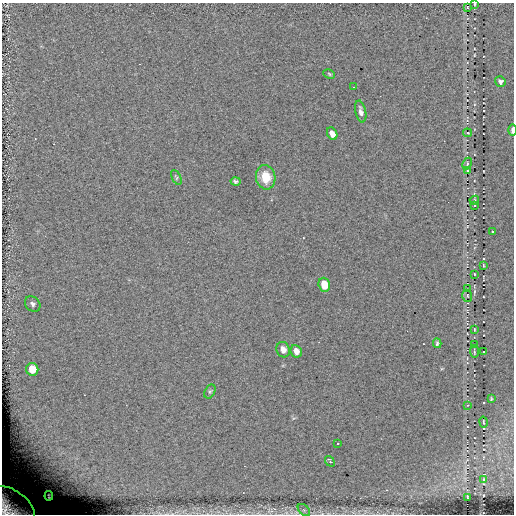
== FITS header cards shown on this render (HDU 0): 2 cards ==
NAXIS1  =                  512
NAXIS2  =                  512

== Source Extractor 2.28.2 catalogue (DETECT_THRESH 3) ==
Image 512 x 512 px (HDU 0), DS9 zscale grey, 1 PNG px = 1 image px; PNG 516 x 516 px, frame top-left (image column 1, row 512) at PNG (2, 3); each listed source drawn as its Kron ellipse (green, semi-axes under 4 px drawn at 4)
Background 0.173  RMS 6.9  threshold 20.6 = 3 sigma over >= 5 px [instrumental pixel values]
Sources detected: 42; all 42 listed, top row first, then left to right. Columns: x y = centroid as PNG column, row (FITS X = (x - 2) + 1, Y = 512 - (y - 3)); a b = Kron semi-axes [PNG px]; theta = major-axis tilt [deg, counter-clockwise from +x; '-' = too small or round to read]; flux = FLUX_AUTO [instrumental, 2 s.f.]
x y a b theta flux
474 4 3 2 - 450
467 8 4 3 - 860
329 74 6 4 -25 600
500 81 6 5 - 1600
354 87 2 2 - 310
361 112 11 5 -78 1900
512 130 5 2 - 3900
468 133 4 2 - 490
332 134 6 5 - 3300
467 163 6 4 66 840
467 171 4 3 - 590
176 177 8 4 -63 740
266 177 12 9 -78 11000
236 181 5 4 - 950
474 200 5 4 - 650
474 205 2 2 - 280
492 231 3 3 - 2000
483 265 3 2 - 310
474 274 3 2 - 360
324 285 7 5 -71 9100
467 289 3 2 - 360
467 296 6 4 -71 590
33 304 9 7 -47 1600
474 329 3 2 - 300
437 343 5 3 - 800
474 344 3 2 - 320
283 350 8 6 -71 2800
296 351 6 5 - 2400
474 352 6 2 -87 440
483 352 2 2 - 330
32 369 6 6 - 7900
210 392 7 5 61 740
491 399 3 2 - 410
467 405 4 3 - 330
483 422 5 2 - 370
337 444 3 3 - 780
330 461 6 3 -53 3000
484 479 2 2 - 240
49 496 5 2 - 350
467 497 3 2 - 360
10 507 27 17 -35 25000
304 510 7 4 -45 900
At the frame edge (FLAGS 8, measured only in part): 3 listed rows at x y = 474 4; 512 130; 10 507